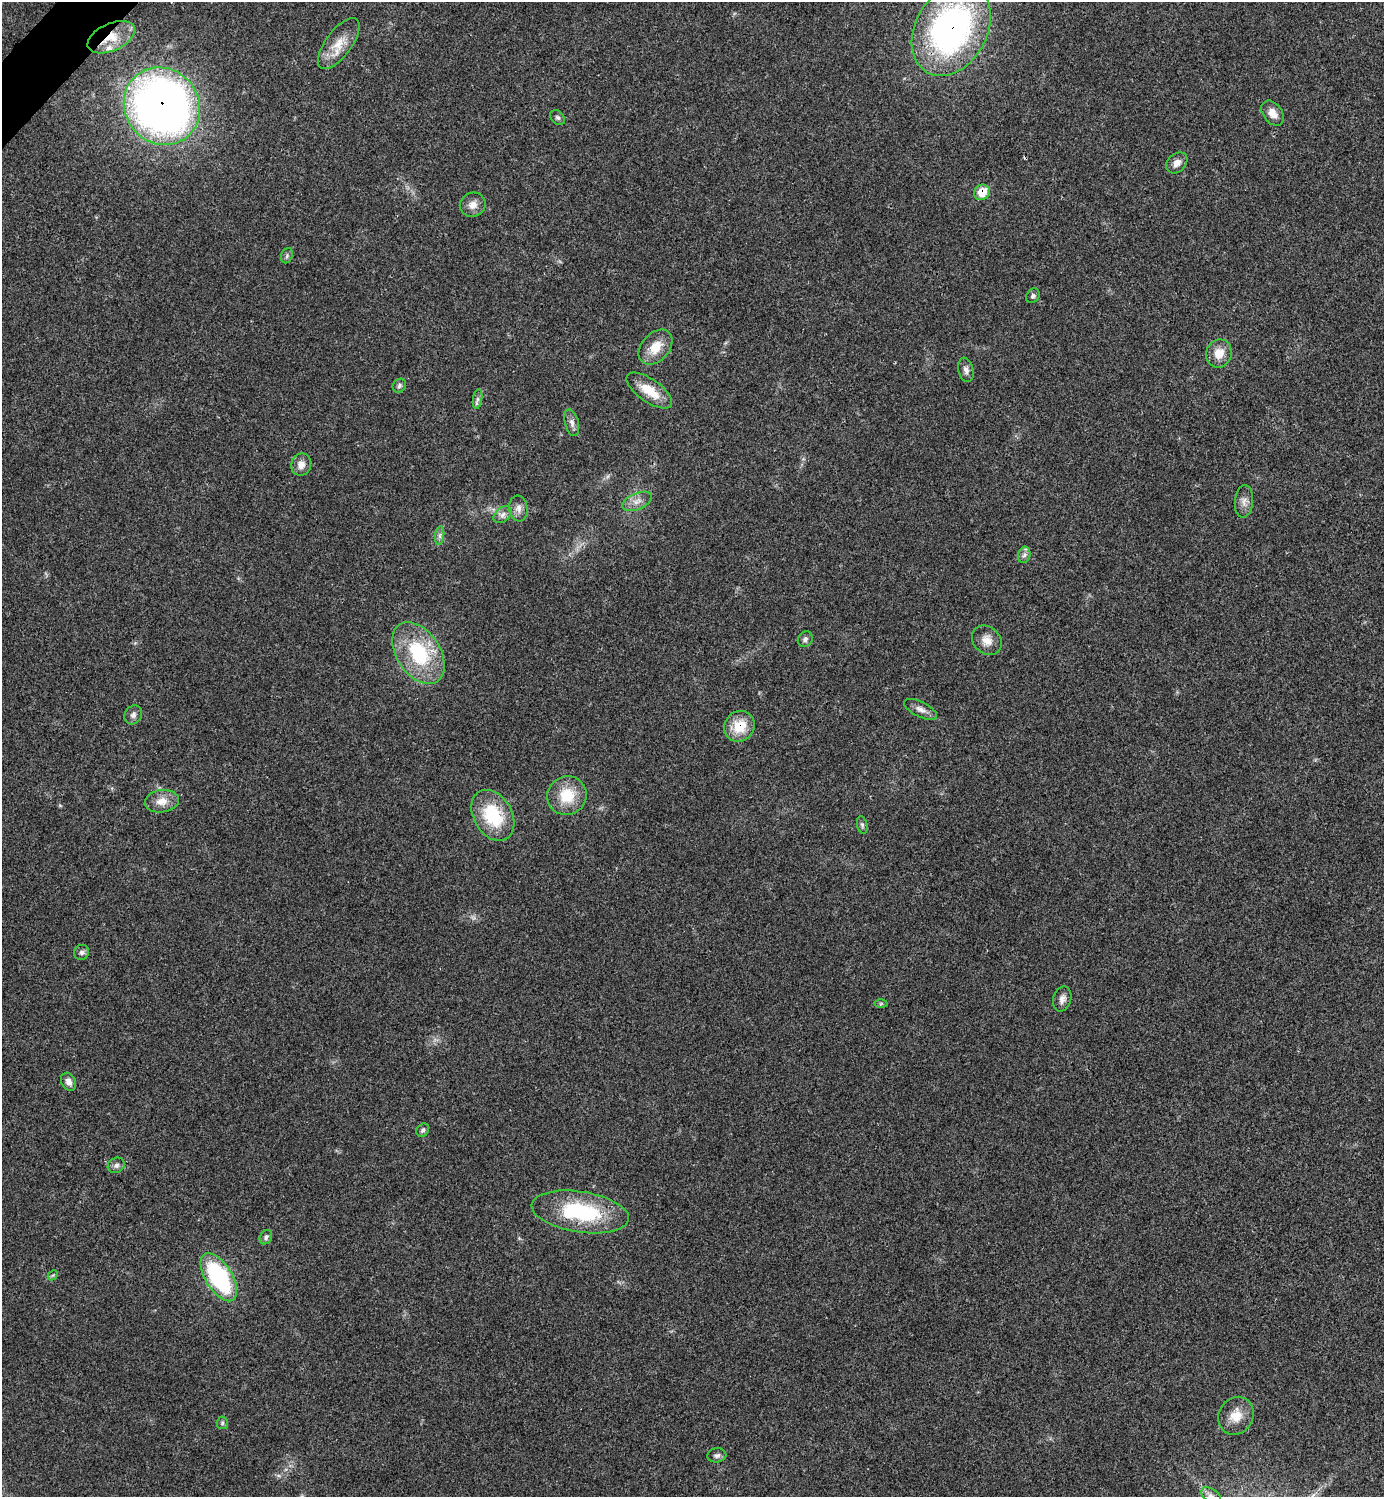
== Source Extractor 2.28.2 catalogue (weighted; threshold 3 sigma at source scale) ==
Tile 11 of 4 x 4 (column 3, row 3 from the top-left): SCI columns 2924-4305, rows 1501-2995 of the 5987 x 5987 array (HDU 1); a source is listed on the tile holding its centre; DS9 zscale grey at full resolution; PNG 1386 x 1499 px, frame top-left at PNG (2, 2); each listed source drawn as its Kron ellipse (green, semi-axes under 4 px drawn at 4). Shown black and unused: <1% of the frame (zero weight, under 3 of 4 exposures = <1% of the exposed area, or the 3 px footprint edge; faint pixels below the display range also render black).
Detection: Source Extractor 2.28.2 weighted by HDU 2 'WHT'; one run over the whole footprint, this tile lists its part. Background 0.0192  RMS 0.004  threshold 0.0181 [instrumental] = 3 sigma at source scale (4.5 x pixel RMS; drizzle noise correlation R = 1.50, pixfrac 1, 0.05/0.05 arcsec/px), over >= 5 px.
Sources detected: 51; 1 cosmic-ray / hot-pixel residue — neither listed nor drawn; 1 inside a brighter listed object's ellipse — not listed separately; the other 49 listed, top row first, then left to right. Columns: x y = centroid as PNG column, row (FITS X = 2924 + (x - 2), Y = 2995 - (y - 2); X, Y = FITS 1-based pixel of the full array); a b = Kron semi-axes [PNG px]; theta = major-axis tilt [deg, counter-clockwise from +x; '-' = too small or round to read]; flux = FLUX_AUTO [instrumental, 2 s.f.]
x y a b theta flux
951 30 49 36 60 120
111 37 25 13 24 10
339 44 30 13 54 7.9
162 106 40 37 -50 270
1273 113 14 9 -53 3.7
558 118 8 6 -43 0.94
1177 163 12 9 43 2.7
982 192 8 7 - 8.3
473 205 13 12 - 3.4
287 256 8 5 69 0.87
1033 296 8 6 52 0.99
655 347 20 13 48 7.4
1219 353 14 12 72 5.5
966 370 12 7 -77 1.8
399 386 7 6 - 0.99
649 391 27 11 -35 9.6
478 399 10 4 81 1.1
572 423 13 6 -75 1.9
301 465 11 9 70 3.1
637 501 16 8 23 3.1
1244 501 16 9 84 2.7
518 508 13 9 -83 2.5
503 515 10 7 41 1.8
440 536 9 4 82 1.2
1024 555 8 6 75 1.4
805 639 8 7 - 1.2
987 640 16 13 -42 4.2
418 653 34 21 -57 30
920 709 18 7 -26 2.5
133 715 10 8 54 1.6
739 726 16 14 51 9.8
567 796 20 19 - 12
162 801 17 11 8 4.9
493 815 27 19 -60 21
862 825 9 5 -77 0.84
81 952 8 7 - 1.3
1062 999 13 9 74 2.2
881 1004 6 4 1 0.55
68 1082 9 7 -63 2.1
423 1130 7 5 50 0.96
116 1165 9 7 29 1.5
580 1212 49 20 -9 35
266 1237 7 6 - 1.1
53 1275 6 4 44 0.5
219 1277 27 13 -58 48
1236 1416 19 17 61 6.8
222 1423 6 5 - 0.73
717 1455 10 7 6 1.3
1211 1496 11 6 -36 2
Overlapping masked pixels (flux is a lower limit): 5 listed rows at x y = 951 30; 111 37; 162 106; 982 192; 739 726
Isophote crosses this tile's border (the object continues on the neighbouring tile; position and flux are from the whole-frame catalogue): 2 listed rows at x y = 951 30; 1211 1496